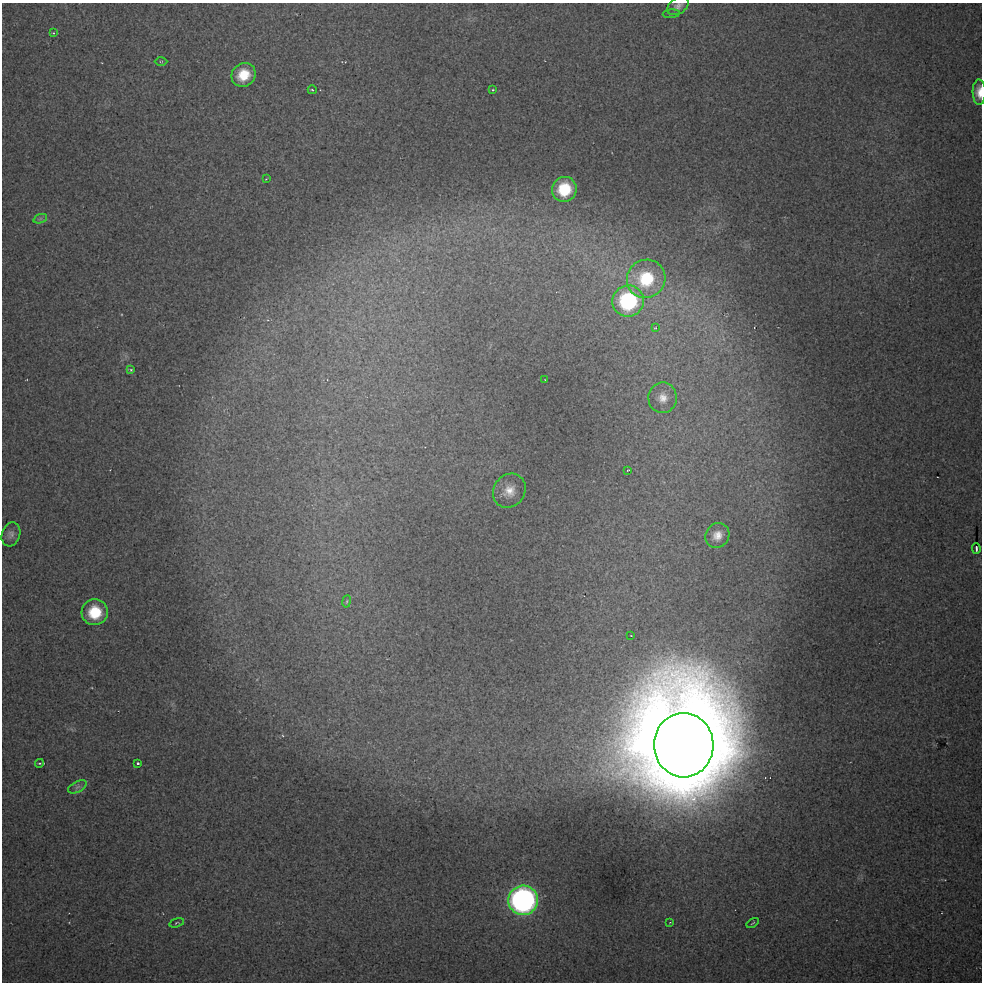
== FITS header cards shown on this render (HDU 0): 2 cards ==
NAXIS1  =                  980 / Axis length
NAXIS2  =                  980 / Axis length

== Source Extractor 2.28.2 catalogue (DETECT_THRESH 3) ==
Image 980 x 980 px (HDU 0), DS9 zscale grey, 1 PNG px = 1 image px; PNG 984 x 984 px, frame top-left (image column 1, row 980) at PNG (2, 3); each listed source drawn as its Kron ellipse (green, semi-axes under 4 px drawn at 4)
Background 48.3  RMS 2.2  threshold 6.51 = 3 sigma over >= 5 px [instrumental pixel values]
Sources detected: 33; all 33 listed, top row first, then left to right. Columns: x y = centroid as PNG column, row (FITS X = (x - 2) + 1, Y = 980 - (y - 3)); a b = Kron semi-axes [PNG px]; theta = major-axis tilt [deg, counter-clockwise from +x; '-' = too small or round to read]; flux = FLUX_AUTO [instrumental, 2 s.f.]
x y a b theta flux
678 6 12 7 33 6.9e+02
671 14 8 3 5 2.4e+02
53 33 2 2 - 1.1e+02
161 61 6 4 1 1.8e+02
243 75 12 11 - 3.5e+03
312 90 4 3 - 1.4e+02
493 90 3 2 - 1.5e+02
979 92 13 6 -89 1.5e+03
266 179 4 3 - 9.6e+01
564 189 12 12 - 5.5e+03
40 219 7 4 19 3.4e+02
646 279 19 19 - 7.6e+03
628 301 16 15 - 1.5e+04
655 328 3 3 - 1.4e+02
131 370 4 3 - 1.7e+02
545 380 3 2 - 9.8e+01
663 398 15 14 - 1.8e+03
628 470 3 2 - 8.5e+01
509 491 18 15 54 2.3e+03
11 534 12 9 73 7.6e+02
717 535 13 11 54 1.6e+03
976 548 5 2 - 2.6e+02
346 601 6 3 80 1.6e+02
95 612 13 13 - 5.2e+03
631 636 2 2 - 7.0e+01
684 745 32 30 -87 4.6e+06
39 763 4 3 - 1.2e+02
138 763 3 3 - 2.9e+02
77 787 10 5 27 4.2e+02
523 900 15 14 - 5.1e+04
670 922 3 2 - 8.5e+01
177 923 8 4 16 2.0e+02
753 923 7 2 34 1.4e+02
At the frame edge (FLAGS 8, measured only in part): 2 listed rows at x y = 678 6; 979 92